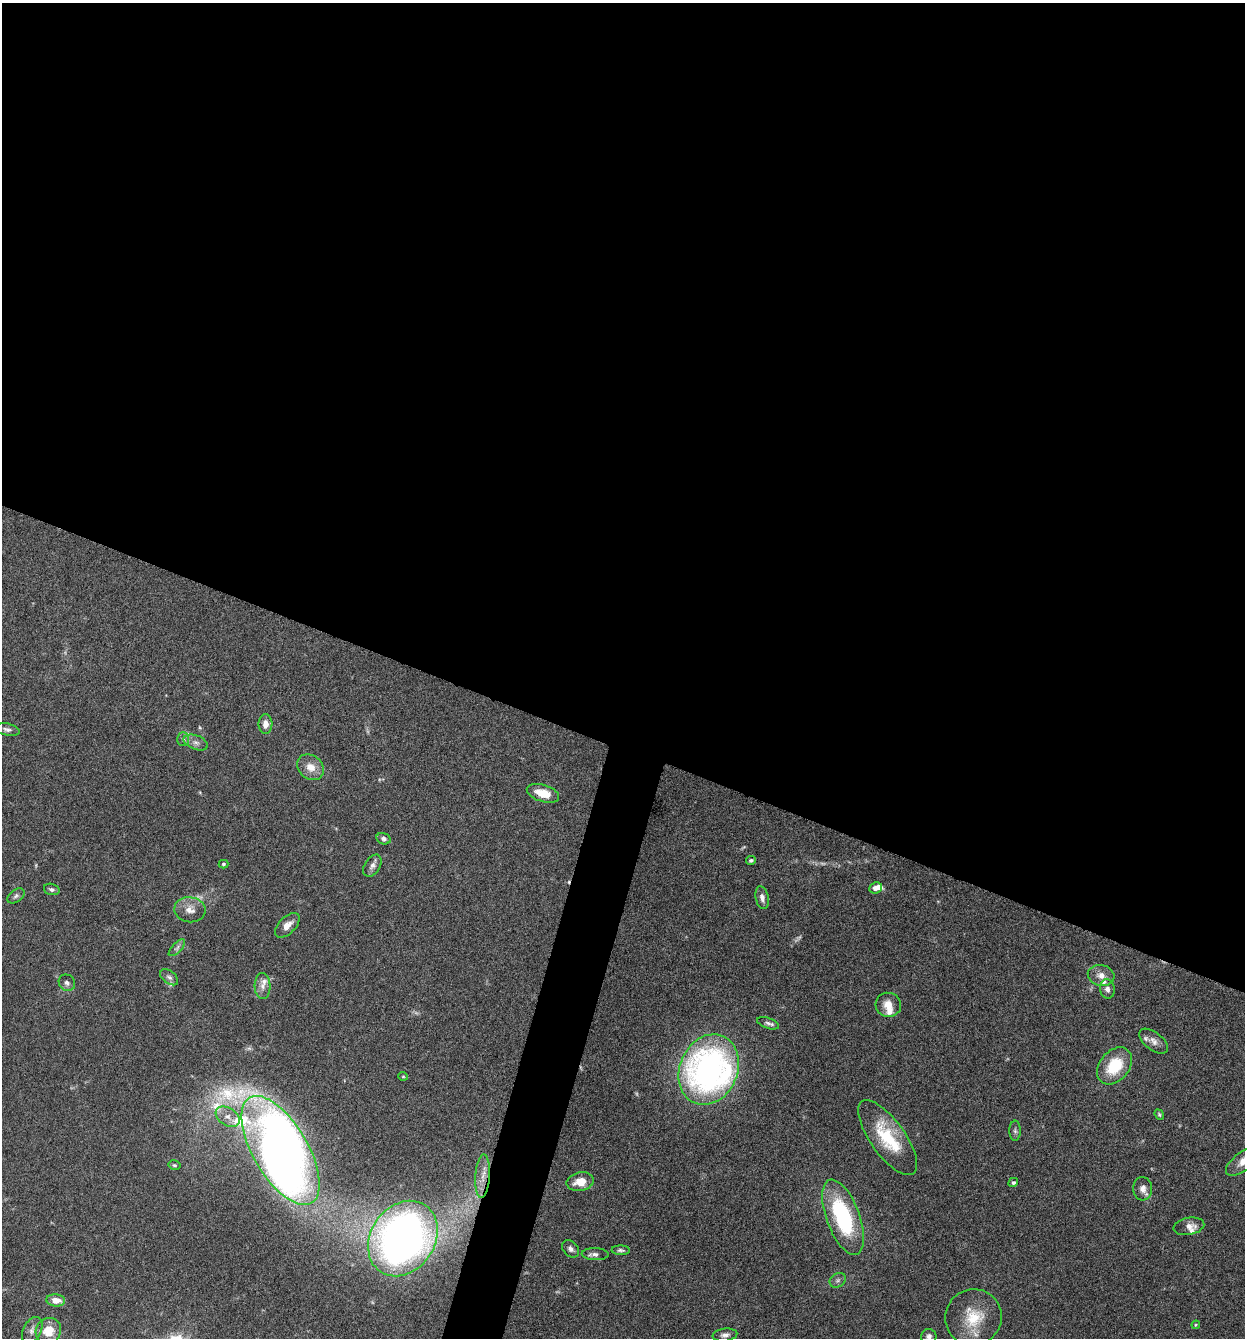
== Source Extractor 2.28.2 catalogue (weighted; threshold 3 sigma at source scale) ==
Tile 3 of 4 x 4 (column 3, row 1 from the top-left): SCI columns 2616-3858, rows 4014-5349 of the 5359 x 5349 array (HDU 1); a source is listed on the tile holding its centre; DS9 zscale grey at full resolution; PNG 1247 x 1340 px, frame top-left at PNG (2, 3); each listed source drawn as its Kron ellipse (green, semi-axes under 4 px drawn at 4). Shown black and unused: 58% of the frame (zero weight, under 4 of 8 exposures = <1% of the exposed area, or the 3 px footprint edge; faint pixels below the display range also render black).
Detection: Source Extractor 2.28.2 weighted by HDU 2 'WHT'; one run over the whole footprint, this tile lists its part. Background 0.125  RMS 0.005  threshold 0.0203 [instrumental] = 3 sigma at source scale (4.09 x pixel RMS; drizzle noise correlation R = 1.36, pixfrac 0.8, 0.05/0.05 arcsec/px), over >= 5 px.
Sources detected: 69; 6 too faint to see at this stretch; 2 cosmic-ray / hot-pixel residue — neither listed nor drawn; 8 inside a brighter listed object's ellipse — not listed separately; the other 53 listed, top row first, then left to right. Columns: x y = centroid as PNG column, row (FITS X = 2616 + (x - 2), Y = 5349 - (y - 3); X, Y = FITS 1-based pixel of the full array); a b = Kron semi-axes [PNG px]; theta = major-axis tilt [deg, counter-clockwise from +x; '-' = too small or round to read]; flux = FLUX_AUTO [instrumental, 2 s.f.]
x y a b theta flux
265 724 10 7 89 3.3
7 729 13 6 -12 1.6
183 739 7 6 - 1.1
196 742 12 7 -21 2.2
311 767 14 11 -38 5.4
543 793 17 8 -17 7.6
383 839 7 5 -16 1.2
751 860 5 4 - 0.84
223 864 5 4 - 0.6
372 866 12 7 58 2.2
876 888 6 5 - 3.1
52 889 8 5 -16 1.3
16 896 9 6 36 1.3
762 898 12 6 -77 2.3
190 910 16 12 -9 4.9
287 925 15 8 45 3.8
177 948 10 4 46 1.2
1101 975 13 10 -14 4
169 977 10 6 -38 1.5
67 983 9 7 -47 1.7
263 986 13 8 -88 3
1107 989 10 7 -81 2.1
888 1005 13 12 - 5.1
768 1023 11 5 -19 1.5
1153 1041 17 9 -38 3.3
1115 1066 21 14 50 18
709 1069 36 29 66 160
403 1076 5 4 - 0.51
1159 1115 5 4 - 0.62
228 1117 13 8 -33 3.8
1015 1131 10 5 -89 1.2
888 1138 44 17 -54 24
281 1150 61 27 -59 600
1244 1161 21 9 36 4.9
174 1165 6 4 -14 0.77
483 1176 22 7 86 4.9
580 1182 14 9 12 6.9
1013 1182 5 4 - 0.86
1143 1189 12 9 -87 3.1
843 1217 40 16 -70 48
1189 1226 15 8 11 3.1
403 1238 40 32 55 310
571 1249 10 7 -49 1.9
621 1250 9 4 -2 1.1
595 1254 13 6 -2 1.7
838 1280 8 6 32 1.3
56 1300 9 6 -7 5
973 1317 28 28 - 17
1196 1325 4 3 - 0.46
32 1330 14 9 63 2.9
48 1331 13 12 - 8.7
725 1335 12 6 7 2
929 1336 7 7 - 1.7
Overlapping masked pixels (flux is a lower limit): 1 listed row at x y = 403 1238
Isophote crosses this tile's border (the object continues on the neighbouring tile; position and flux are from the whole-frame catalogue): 2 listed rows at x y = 1244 1161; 929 1336